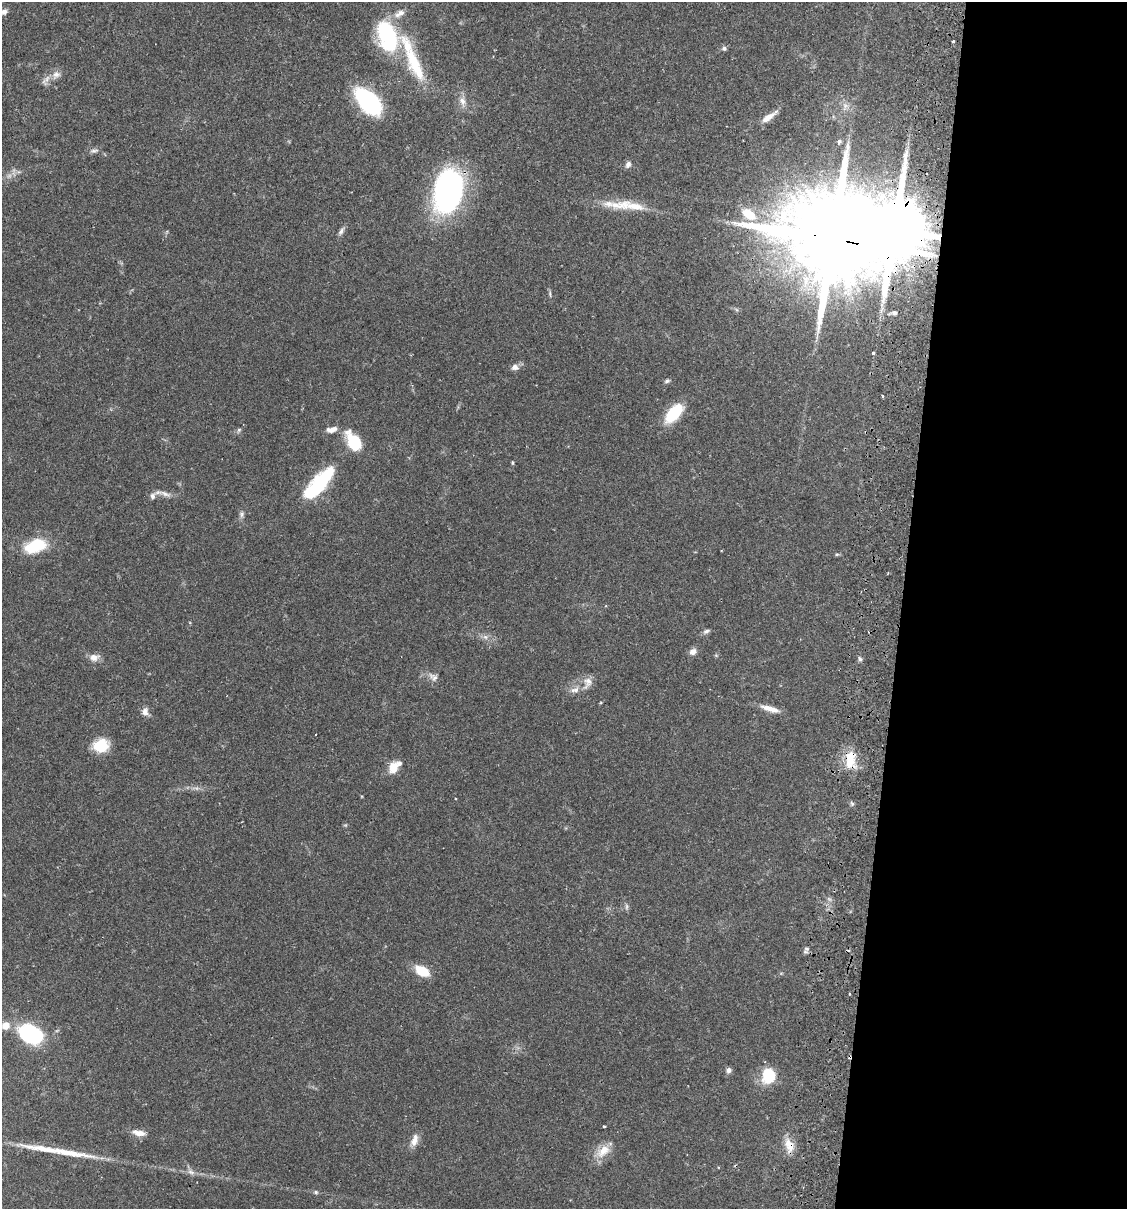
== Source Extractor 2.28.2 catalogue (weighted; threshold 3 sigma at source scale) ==
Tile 12 of 4 x 4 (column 4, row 3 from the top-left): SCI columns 3550-4674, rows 1224-2430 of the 4963 x 4856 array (HDU 1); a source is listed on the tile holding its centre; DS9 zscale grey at full resolution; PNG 1129 x 1211 px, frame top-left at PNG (2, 2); no overlay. Shown black and unused: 20% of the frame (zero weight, under 2 of 3 exposures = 3% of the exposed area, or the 3 px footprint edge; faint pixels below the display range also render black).
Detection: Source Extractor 2.28.2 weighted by HDU 2 'WHT'; one run over the whole footprint, this tile lists its part. Background 0.0646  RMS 0.005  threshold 0.0226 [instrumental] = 3 sigma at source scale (4.5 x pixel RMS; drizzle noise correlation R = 1.50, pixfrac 1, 0.05/0.05 arcsec/px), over >= 5 px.
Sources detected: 78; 2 too faint to see at this stretch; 3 inside a brighter object's white glare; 3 cosmic-ray / hot-pixel residue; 1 long thin detection or spike segment (spike, bleed or trail) — not listed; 6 inside a brighter listed object's ellipse — not listed separately; the other 63 listed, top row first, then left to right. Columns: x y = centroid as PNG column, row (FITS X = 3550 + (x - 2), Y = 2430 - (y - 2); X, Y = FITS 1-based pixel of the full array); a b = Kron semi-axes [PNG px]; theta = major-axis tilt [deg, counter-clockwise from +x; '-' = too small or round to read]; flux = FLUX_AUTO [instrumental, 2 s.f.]
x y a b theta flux
4 12 8 6 40 1.8
387 36 40 25 -68 42
953 41 3 3 - 0.93
724 48 7 6 - 1.1
414 64 56 16 -66 27
56 75 13 10 30 3.8
462 101 14 8 -72 3.5
369 102 22 12 -46 71
845 106 8 7 - 2
768 118 18 7 36 4.4
839 142 6 5 - 0.81
94 151 12 5 10 1.6
628 164 10 6 61 1.7
448 193 43 23 69 130
620 205 37 13 6 13
749 214 19 11 -33 9
341 231 13 5 59 1.7
832 238 29 22 -20 11000
550 294 8 4 -89 0.84
894 313 4 3 - 0.84
873 353 3 3 - 1.3
515 367 9 7 -1 2.5
667 381 7 5 20 1
882 396 3 3 - 0.98
674 413 22 11 48 21
239 430 6 5 - 0.9
331 430 15 7 9 3.4
354 442 18 11 -61 25
512 463 6 3 -90 0.57
319 485 45 15 53 36
165 494 20 6 -20 3
153 496 9 6 67 2
241 514 8 7 - 1.5
36 545 23 13 20 22
837 554 6 4 0 0.68
706 631 9 6 25 1.4
485 637 7 6 - 1.6
693 652 9 8 - 2.6
94 657 11 9 1 3.8
860 659 6 5 - 1.1
433 677 15 9 -38 2.9
587 683 20 11 69 4.4
575 690 15 8 13 3.2
770 709 24 7 -16 5.4
145 712 11 8 -88 2.7
101 745 17 14 16 13
850 762 19 16 84 11
393 768 13 10 73 6.9
852 804 7 5 -53 0.96
627 906 9 4 90 1
807 949 7 6 - 1.3
422 971 16 10 -30 10
850 994 3 2 - 0.45
5 1026 8 7 - 4.6
30 1034 17 11 -24 68
729 1070 7 6 - 1.8
768 1075 15 13 -89 17
604 1126 3 3 - 0.61
139 1133 18 7 -10 4.3
414 1140 17 9 71 4.2
789 1145 20 11 -72 6.5
603 1151 23 13 40 7.7
316 1192 6 5 - 1
Overlapping masked pixels (flux is a lower limit): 4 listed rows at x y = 448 193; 832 238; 850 762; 789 1145